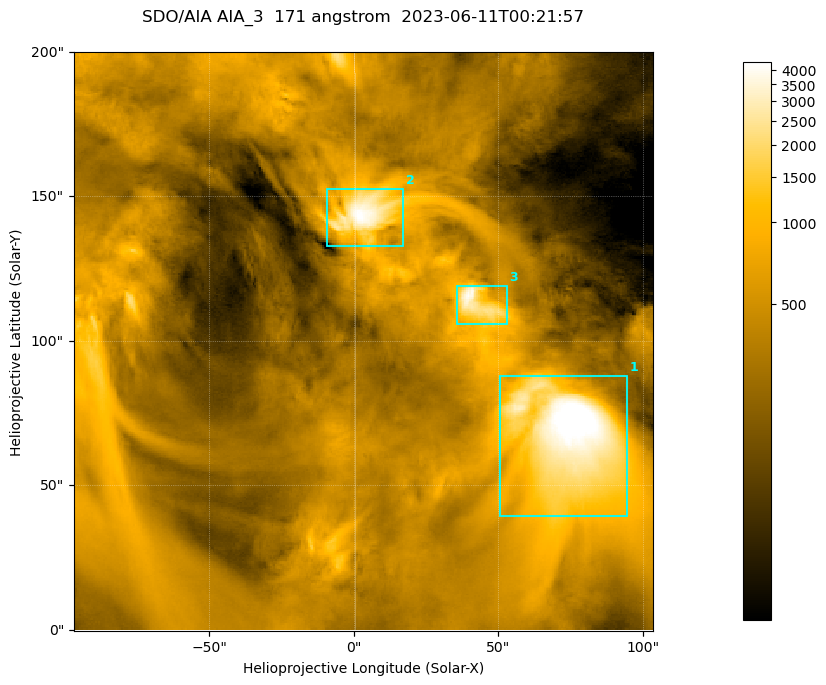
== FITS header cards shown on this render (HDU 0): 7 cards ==
TELESCOP= 'SDO/AIA '
INSTRUME= 'AIA_3   '
WAVELNTH=                  171
WAVEUNIT= 'angstrom'
DATE-OBS= '2023-06-11T00:21:57.350'
CTYPE1  = 'HPLN-TAN'
CTYPE2  = 'HPLT-TAN'

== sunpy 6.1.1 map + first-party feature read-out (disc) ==
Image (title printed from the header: SDO/AIA AIA_3  171 angstrom  2023-06-11T00:21:57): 334 x 334 px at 0.599 arcsec/px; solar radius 945 arcsec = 1577 px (partial field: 1.4% of the solar disc is inside the frame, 100% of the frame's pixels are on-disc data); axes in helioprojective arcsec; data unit not stated in the header (colour bar unlabelled)
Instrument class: DISC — disc imager (sunpy class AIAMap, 171 A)
Bright regions (active regions / flare kernels): reference = the on-disc median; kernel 3 px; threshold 5 sigma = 1070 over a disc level ~358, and >= 1.15x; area >= 111 px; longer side >= 4 px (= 2.4 arcsec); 3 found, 3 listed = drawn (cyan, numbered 1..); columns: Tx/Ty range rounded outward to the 2 arcsec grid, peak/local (2 s.f.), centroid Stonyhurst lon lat
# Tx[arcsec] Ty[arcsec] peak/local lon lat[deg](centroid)
1 50..96 38..88 15 +4 +4
2 -10..18 132..154 12 +0 +9
3 34..54 106..120 11 +3 +7